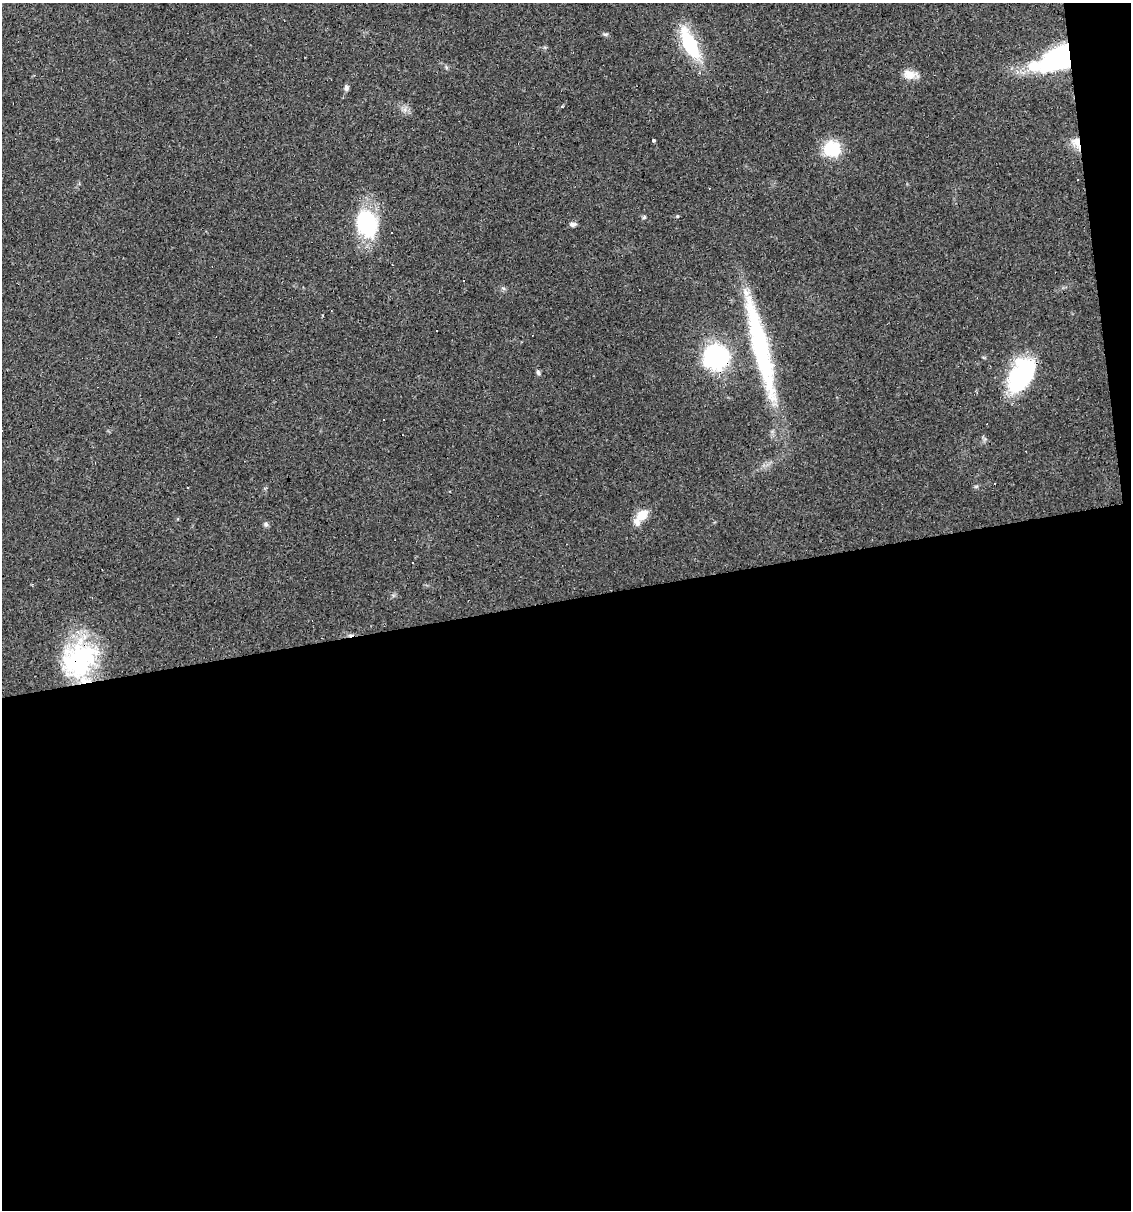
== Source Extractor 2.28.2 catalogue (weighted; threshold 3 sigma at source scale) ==
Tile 16 of 4 x 4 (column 4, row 4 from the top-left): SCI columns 3454-4582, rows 1-1208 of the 4603 x 4832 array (HDU 1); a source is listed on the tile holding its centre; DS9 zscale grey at full resolution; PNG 1133 x 1212 px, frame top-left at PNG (2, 3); no overlay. Shown black and unused: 52% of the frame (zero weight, under 2 of 3 exposures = <1% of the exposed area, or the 3 px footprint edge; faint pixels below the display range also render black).
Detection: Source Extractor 2.28.2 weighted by HDU 2 'WHT'; one run over the whole footprint, this tile lists its part. Background 0.0829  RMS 0.0064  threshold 0.0286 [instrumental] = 3 sigma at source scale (4.5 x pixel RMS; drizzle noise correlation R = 1.50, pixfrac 1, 0.0396/0.0396 arcsec/px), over >= 5 px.
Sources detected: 36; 3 inside a brighter object's white glare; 9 cosmic-ray / hot-pixel residue — not listed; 1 inside a brighter listed object's ellipse — not listed separately; the other 23 listed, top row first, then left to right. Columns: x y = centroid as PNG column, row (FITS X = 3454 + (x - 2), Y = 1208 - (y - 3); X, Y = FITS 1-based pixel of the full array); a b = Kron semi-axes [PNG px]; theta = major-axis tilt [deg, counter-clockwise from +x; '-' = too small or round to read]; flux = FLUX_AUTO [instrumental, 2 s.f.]
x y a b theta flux
605 34 8 4 8 1.1
690 44 43 15 -64 37
1057 60 37 18 21 140
909 74 17 12 -2 7
346 87 8 6 84 1.9
654 140 3 3 - 9.9
1076 143 17 10 -60 6.8
831 148 19 19 - 23
677 216 5 3 - 0.53
644 217 5 5 - 0.99
367 223 25 18 -69 66
573 224 9 5 -2 1.9
392 232 3 2 - 1.2
463 280 3 2 - 0.81
760 347 125 17 -76 100
716 357 28 24 26 71
538 372 8 5 -66 1.4
1019 377 31 22 14 38
384 419 3 3 - 1.4
642 515 13 10 40 10
266 524 6 6 - 1.6
413 563 2 2 - 0.56
79 660 44 35 52 83
Overlapping masked pixels (flux is a lower limit): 4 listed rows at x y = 1057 60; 1076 143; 716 357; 79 660
Unlisted compact peaks at least as high as the median listed source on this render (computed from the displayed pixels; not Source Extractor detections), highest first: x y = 503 288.